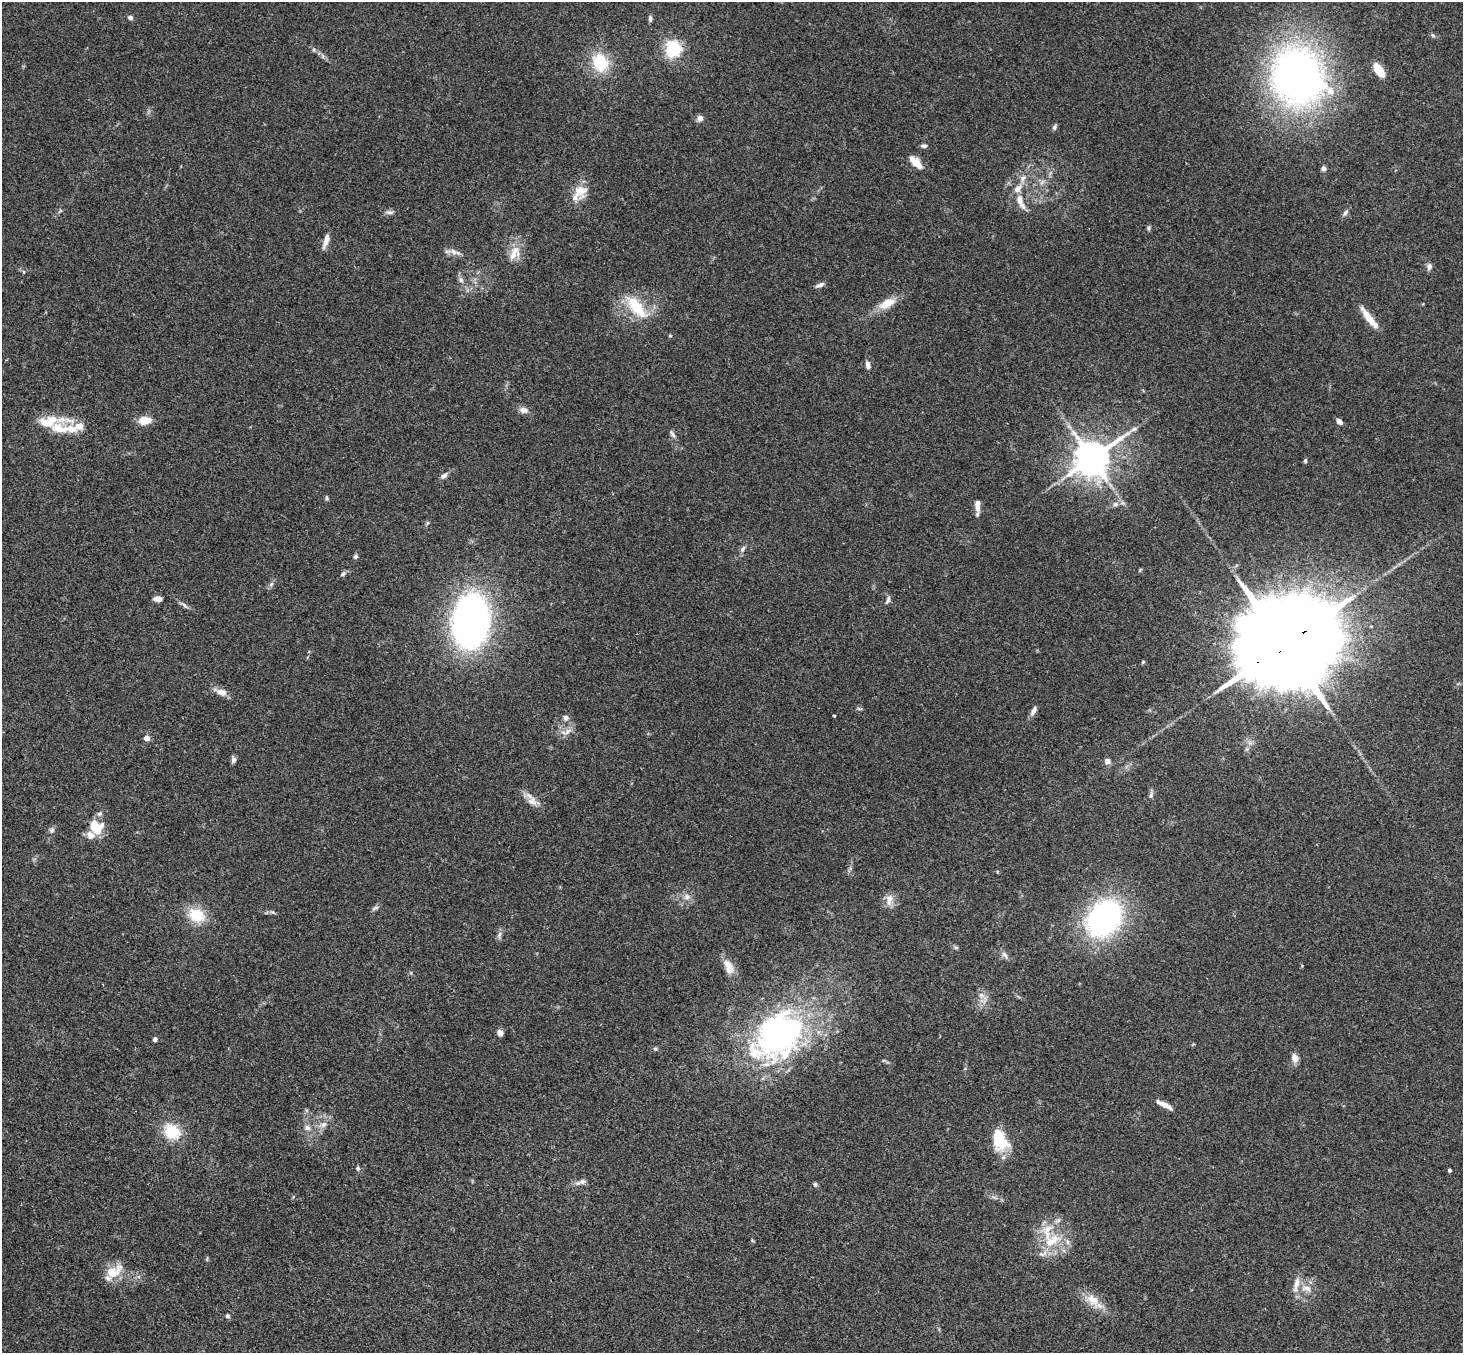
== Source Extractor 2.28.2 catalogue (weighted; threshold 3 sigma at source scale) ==
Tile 7 of 4 x 4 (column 3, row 2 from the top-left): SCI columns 2978-4438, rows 3034-4384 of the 5950 x 5930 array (HDU 1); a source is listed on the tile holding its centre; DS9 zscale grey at full resolution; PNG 1465 x 1355 px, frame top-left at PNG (2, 2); no overlay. Shown black and unused: <1% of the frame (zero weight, under 3 of 4 exposures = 6% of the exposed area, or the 3 px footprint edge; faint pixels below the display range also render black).
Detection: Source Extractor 2.28.2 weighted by HDU 2 'WHT'; one run over the whole footprint, this tile lists its part. Background 0.153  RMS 0.0072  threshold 0.0324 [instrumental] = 3 sigma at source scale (4.5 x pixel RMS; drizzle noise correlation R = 1.50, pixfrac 1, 0.05/0.05 arcsec/px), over >= 5 px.
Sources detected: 108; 1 inside a brighter object's white glare — not listed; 11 inside a brighter listed object's ellipse — not listed separately; the other 96 listed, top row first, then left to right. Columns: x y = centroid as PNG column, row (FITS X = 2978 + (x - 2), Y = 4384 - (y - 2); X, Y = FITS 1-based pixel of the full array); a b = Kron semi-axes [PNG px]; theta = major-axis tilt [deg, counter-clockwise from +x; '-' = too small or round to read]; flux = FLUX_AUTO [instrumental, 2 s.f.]
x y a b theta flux
130 17 5 4 - 2.5
650 19 8 4 -86 1.8
1433 35 6 4 -3 1.2
673 49 6 6 - 220
314 50 6 4 -19 1.2
600 62 20 16 -66 29
1379 70 14 7 -57 16
1297 76 46 40 -68 440
700 118 8 8 - 2.6
1054 127 7 5 66 1.6
924 146 9 5 1 1.7
916 162 19 8 -44 8
1323 168 5 5 - 2.2
1023 178 9 5 59 2.8
580 191 17 16 - 12
1020 202 23 8 -68 8.4
389 212 11 5 -6 2.1
1345 212 9 5 47 1.9
1148 228 6 5 - 1.2
326 240 18 6 71 5.3
453 252 11 7 -28 4.1
513 255 16 12 26 7.9
1429 267 9 7 83 2.5
461 280 8 6 -62 2.2
820 285 12 5 22 2.4
887 303 23 10 29 11
636 307 38 15 -49 26
1369 318 29 7 -53 11
670 336 5 3 - 0.74
868 365 10 6 -76 3
523 410 11 7 -12 4.1
144 420 15 10 5 8.5
48 422 26 14 14 16
1339 422 8 5 -41 2.8
72 429 19 11 -9 9.7
1134 429 11 5 17 2.3
672 434 12 4 -59 2.1
1092 458 11 9 37 1900
1305 461 5 4 - 1.2
444 476 10 6 35 2.7
327 498 6 5 - 1.1
1115 504 7 6 - 2
978 505 14 6 89 5.7
743 549 9 6 60 2.3
355 557 6 5 - 1.5
343 574 9 5 38 1.7
271 584 8 4 46 1.7
158 599 8 5 -10 4.5
888 600 11 5 68 2
184 605 9 4 -37 1.9
471 621 38 25 83 350
1283 645 42 20 32 24000
1143 662 5 4 - 0.88
221 692 14 8 -16 5.4
1033 711 12 5 63 3.6
834 716 3 2 - 0.76
566 718 7 6 - 3
567 732 14 6 38 4.2
146 738 4 4 - 6.8
233 760 9 6 67 1.9
1107 761 7 7 - 3.2
1151 795 8 6 88 1.9
532 801 15 11 -46 6.2
100 813 7 6 - 2
51 830 8 6 35 1.8
97 830 18 10 52 13
687 896 8 7 - 3
889 899 11 10 - 5.7
375 908 10 5 23 1.7
196 915 23 17 -28 19
1104 918 40 31 49 140
499 934 9 5 70 2.1
956 947 6 4 0 1.1
1005 955 11 6 -50 2.7
728 964 17 10 -39 6.6
981 995 7 6 - 2.7
500 1033 8 6 -63 3.1
778 1035 57 40 42 240
155 1039 5 4 - 2.1
655 1049 6 4 -1 1.1
1295 1058 10 7 -74 4.7
1162 1104 18 6 -25 5.6
323 1124 10 7 45 3.8
307 1128 9 7 -16 3.1
172 1132 21 18 -41 22
999 1139 20 12 -68 34
358 1168 6 5 - 1.3
1450 1170 3 3 - 1.7
582 1182 10 7 11 2.8
815 1184 6 5 - 1.2
1050 1242 23 14 34 17
113 1272 26 14 30 14
1297 1283 18 7 79 6
1307 1288 15 8 -16 5.9
1093 1300 20 13 -41 11
227 1316 6 5 - 1.3
Overlapping masked pixels (flux is a lower limit): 1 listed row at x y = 1283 645